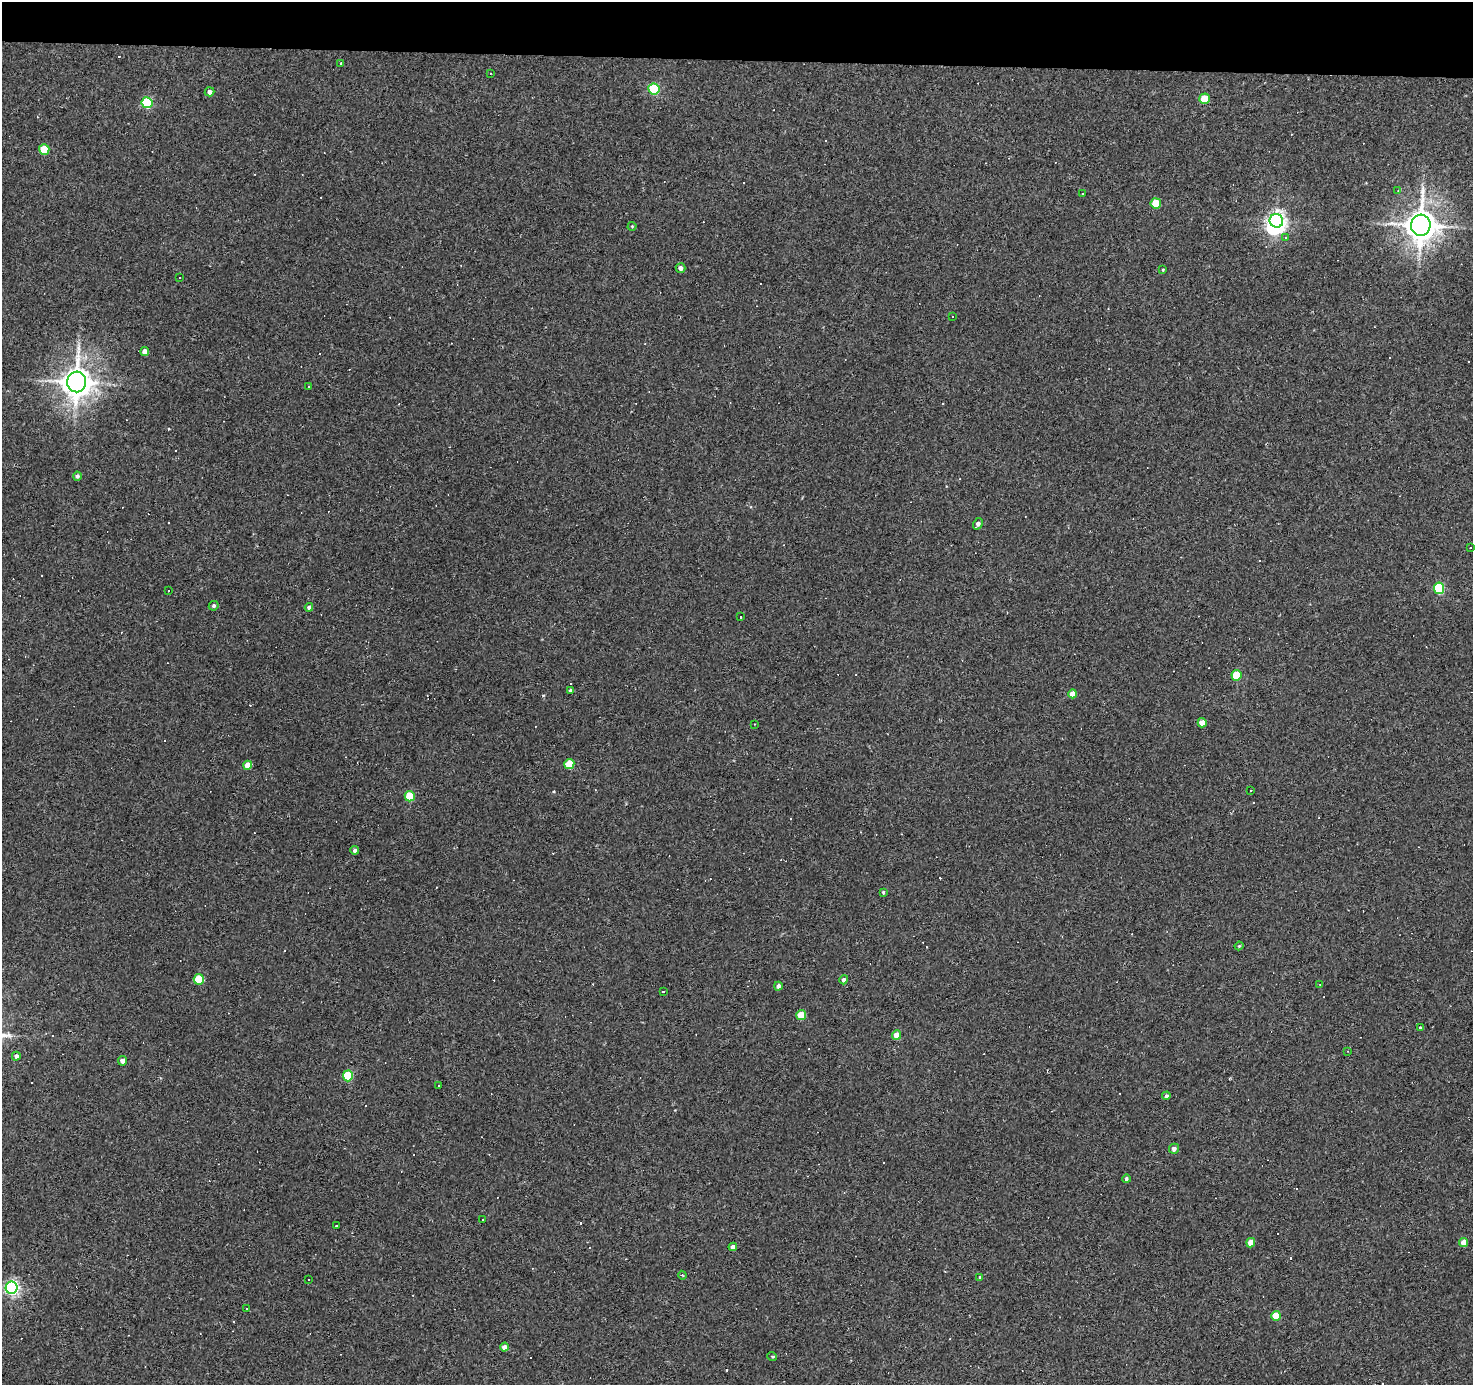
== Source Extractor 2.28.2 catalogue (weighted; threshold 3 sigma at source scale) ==
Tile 2 of 3 x 3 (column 2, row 1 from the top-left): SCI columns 1472-2942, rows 2956-4338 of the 4413 x 4438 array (HDU 1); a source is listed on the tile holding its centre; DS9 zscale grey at full resolution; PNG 1475 x 1387 px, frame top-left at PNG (2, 2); each listed source drawn as its Kron ellipse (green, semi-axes under 4 px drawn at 4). Shown black and unused: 4% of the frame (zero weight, under 2 of 3 exposures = <1% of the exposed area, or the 3 px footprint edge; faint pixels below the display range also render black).
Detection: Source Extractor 2.28.2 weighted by HDU 2 'WHT'; one run over the whole footprint, this tile lists its part. Background 0.0775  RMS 0.0053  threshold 0.0238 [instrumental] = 3 sigma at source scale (4.5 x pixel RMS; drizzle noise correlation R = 1.50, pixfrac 1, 0.05/0.05 arcsec/px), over >= 5 px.
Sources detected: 116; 1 inside a brighter object's white glare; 45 cosmic-ray / hot-pixel residue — neither listed nor drawn; the other 70 listed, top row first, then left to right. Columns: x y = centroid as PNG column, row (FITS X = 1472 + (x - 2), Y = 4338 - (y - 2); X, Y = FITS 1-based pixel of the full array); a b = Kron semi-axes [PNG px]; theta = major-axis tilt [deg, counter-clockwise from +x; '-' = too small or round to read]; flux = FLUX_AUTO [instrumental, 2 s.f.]
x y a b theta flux
341 63 3 3 - 1.1
490 73 2 2 - 0.39
654 89 6 5 - 40
209 92 5 4 - 2
1204 99 5 5 - 11
147 103 5 5 - 35
44 149 5 5 - 15
1398 191 4 4 - 0.55
1083 194 3 2 - 0.49
1156 203 5 5 - 14
1276 221 7 6 - 240
1421 225 10 9 - 840
632 226 4 4 - 0.51
1285 238 3 3 - 1.7
680 268 5 4 - 2.2
1163 270 4 3 - 0.56
179 277 3 3 - 0.95
952 316 3 2 - 0.94
145 351 4 4 - 3.4
77 382 10 9 - 760
308 387 2 2 - 0.37
77 476 4 4 - 1.2
978 524 6 4 59 2.1
1470 548 2 2 - 0.31
1439 588 5 5 - 36
168 591 3 2 - 0.57
214 606 5 4 - 1.1
309 607 4 4 - 1.6
740 617 3 2 - 0.35
1236 675 5 5 - 19
570 690 4 3 - 0.92
1073 694 4 4 - 5.3
1202 723 4 4 - 6.1
754 724 3 2 - 0.5
569 764 5 5 - 14
248 765 4 4 - 5.4
1251 790 3 2 - 0.51
410 796 5 5 - 17
355 850 4 4 - 1.2
883 892 4 3 - 0.7
1239 946 4 4 - 0.6
199 979 5 5 - 18
844 980 5 4 - 1.4
1320 985 3 2 - 0.34
778 986 4 4 - 1.9
663 991 3 3 - 14
801 1015 5 5 - 12
1420 1028 4 3 - 0.73
897 1035 5 4 - 5.9
1348 1051 2 2 - 0.44
16 1056 4 4 - 1.7
123 1061 4 4 - 3.3
348 1076 5 5 - 22
439 1086 2 2 - 0.39
1166 1096 4 4 - 1.3
1174 1149 5 4 - 1.9
1126 1179 4 4 - 0.87
482 1219 3 3 - 15
336 1226 3 2 - 0.63
1464 1242 4 4 - 5.6
1251 1243 5 4 - 7.7
733 1247 4 4 - 3.1
682 1275 4 3 - 0.54
980 1277 3 3 - 0.61
308 1279 2 2 - 0.38
12 1288 6 6 - 130
247 1308 3 3 - 2.4
1276 1316 5 5 - 10
504 1347 4 4 - 2.6
772 1356 5 3 - 0.49